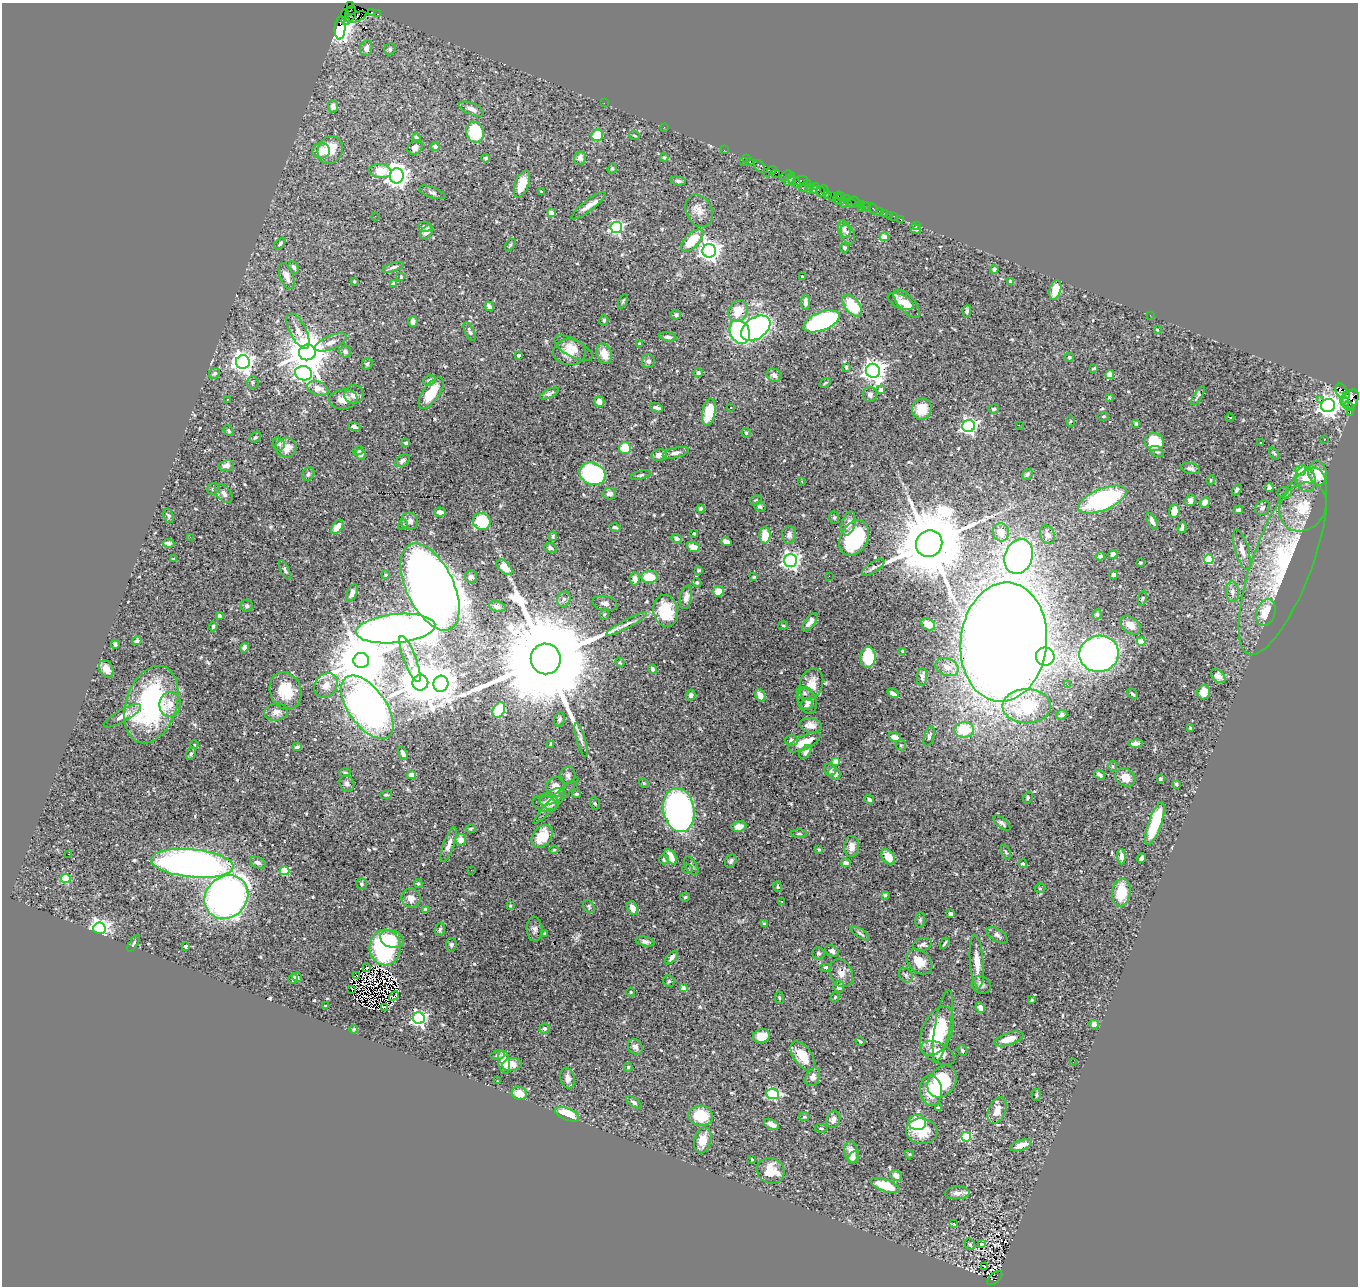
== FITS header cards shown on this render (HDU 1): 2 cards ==
NAXIS1  =                 1356
NAXIS2  =                 1284

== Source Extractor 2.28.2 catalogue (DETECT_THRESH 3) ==
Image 1356 x 1284 px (HDU 1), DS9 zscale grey, 1 PNG px = 1 image px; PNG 1360 x 1288 px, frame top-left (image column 1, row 1284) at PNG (2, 3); each listed source drawn as its Kron ellipse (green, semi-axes under 4 px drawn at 4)
Background 0.88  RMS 0.02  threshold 0.0586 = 3 sigma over >= 5 px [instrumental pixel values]
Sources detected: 560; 7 with non-positive FLUX_AUTO (blend fragments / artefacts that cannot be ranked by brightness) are neither listed nor drawn; of the other 553, the 500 brightest by FLUX_AUTO listed and drawn (53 fainter detections omitted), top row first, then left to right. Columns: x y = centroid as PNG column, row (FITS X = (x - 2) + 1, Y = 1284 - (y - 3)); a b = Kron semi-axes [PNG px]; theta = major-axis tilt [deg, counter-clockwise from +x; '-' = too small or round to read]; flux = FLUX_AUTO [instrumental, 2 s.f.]
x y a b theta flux
351 6 3 2 - 240
372 12 4 3 - 290
345 14 4 3 - 150
351 14 8 5 72 2500
377 14 3 2 - 46
356 17 11 4 18 1200
346 21 4 2 - 2000
340 28 11 5 86 2400
366 48 8 6 79 7.2
390 49 6 5 - 2.4
604 103 2 2 - 21
333 106 6 5 - 6.7
472 109 13 5 -23 8.1
664 127 2 2 - 7.8
475 132 10 8 -70 65
597 135 6 5 - 41
635 136 5 2 - 1.3
417 138 5 3 - 2.1
435 146 4 3 - 4
415 147 8 6 34 7.4
330 150 14 12 63 27
724 150 2 2 - 57
321 151 9 8 - 16
664 157 4 3 - 1.6
485 158 4 4 - 2
580 158 6 6 - 6.2
747 159 3 2 - 110
744 162 2 2 - 21
750 162 3 3 - 170
760 166 7 4 -54 200
612 169 5 4 - 1.8
772 170 5 2 - 78
380 171 11 7 -7 21
767 172 3 2 - 180
775 173 3 2 - 70
397 176 7 7 - 920
786 176 7 4 41 230
789 179 7 4 54 790
678 181 8 4 -11 2.6
794 181 8 3 -46 500
801 181 7 5 8 440
807 183 3 2 - 270
522 184 14 6 69 24
816 186 4 3 - 110
810 187 2 2 - 240
802 188 2 2 - 110
809 190 3 2 - 260
814 190 4 3 - 370
824 190 5 3 - 410
432 192 14 5 -20 4.1
541 192 4 3 - 1.4
820 192 5 3 - 270
828 195 2 2 - 100
832 196 2 2 - 140
842 196 3 2 - 230
837 198 6 3 73 270
846 199 3 2 - 210
855 201 5 3 - 500
838 202 3 2 - 300
851 203 6 3 -27 120
844 204 2 2 - 33
861 204 2 2 - 150
588 206 21 5 38 10
866 206 5 2 - 150
861 208 2 2 - 860
873 209 6 3 -61 100
699 211 17 12 -64 13
880 211 3 3 - 240
551 213 4 4 - 11
884 213 3 2 - 42
889 215 2 2 - 84
375 216 2 2 - 110
894 216 2 2 - 3
900 219 2 2 - 30
917 225 2 2 - 11
425 227 7 5 -3 5.7
616 228 6 5 - 250
844 229 9 6 -76 4.6
916 229 6 4 -36 2.2
427 232 8 5 49 8.1
848 234 11 6 -68 4.8
884 237 4 4 - 27
692 240 14 7 45 34
280 243 7 4 43 2.4
510 245 7 3 54 1.8
844 248 5 4 - 2.6
709 251 7 7 - 910
294 267 6 4 -64 3.5
393 267 11 4 19 3.4
994 269 4 4 - 4.9
287 276 13 6 -69 9.3
401 276 3 3 - 1.3
802 277 3 2 - 1.3
354 281 3 2 - 1.5
1011 281 4 3 - 6.2
394 284 4 3 - 9.7
1055 290 10 5 74 24
623 301 8 3 64 1.8
805 302 8 4 90 5.6
901 302 14 6 -25 12
907 304 17 8 -48 17
489 306 5 4 - 4.3
852 306 12 7 -51 49
738 311 11 9 61 25
967 311 6 4 83 3.2
676 315 5 4 - 2.2
1150 315 2 2 - 3.2
604 320 5 4 - 2.2
821 321 19 9 22 270
413 322 5 4 - 6.4
756 328 16 10 35 340
1157 330 3 3 - 1.3
298 331 19 8 -63 12
470 331 10 4 -64 3
740 332 12 9 -63 190
668 337 8 4 -9 4
331 342 17 6 23 8.6
639 344 4 3 - 1.6
573 348 21 8 -28 14
307 352 8 7 - 4600
345 352 6 5 - 4.5
569 352 16 13 -3 19
604 354 11 7 -73 17
518 355 3 3 - 2.8
1069 357 4 4 - 1.7
648 361 7 6 - 3.6
243 362 7 6 - 950
367 364 6 5 - 2.1
846 367 4 3 - 2.1
1094 368 3 2 - 1.5
873 371 7 7 - 1000
215 373 6 5 - 2.8
304 373 9 7 -10 440
698 373 4 4 - 3.1
774 375 8 6 -32 4.6
1110 375 4 4 - 20
429 380 6 5 - 2.9
252 383 6 6 - 2.3
825 383 6 3 35 1.6
318 388 11 7 -22 13
881 390 4 4 - 6.5
1341 390 7 5 -72 310
431 393 18 8 54 33
549 393 10 4 26 3.4
354 394 10 9 - 7.8
870 394 7 7 - 4.1
1198 396 11 3 59 2.3
1347 396 3 3 - 1500
1109 398 3 3 - 1.7
227 399 3 2 - 1.5
343 399 14 9 5 15
1350 399 10 7 60 3000
1320 400 2 2 - 120
599 401 5 5 - 8.2
1344 401 6 2 -70 170
1328 406 7 6 - 970
1349 406 6 3 -34 330
730 407 3 3 - 3.2
657 408 6 3 -21 4.5
922 409 10 9 - 26
994 409 5 4 - 2.4
709 412 14 6 79 37
1350 412 4 3 - 150
1103 416 6 3 9 1.4
1230 418 4 2 - 2.2
1070 421 6 4 89 1.6
1136 423 4 3 - 2.1
1019 425 2 2 - 5.7
969 426 6 6 - 400
354 427 6 4 -22 3.2
228 431 5 4 - 2.5
746 433 5 4 - 2.3
255 437 6 5 - 2.1
1324 439 3 2 - 1.8
1154 442 10 9 - 44
1261 442 3 3 - 2.4
406 443 3 3 - 2.6
279 444 6 5 - 3.3
286 447 10 10 - 15
625 448 6 6 - 50
358 451 5 4 - 2
1157 451 7 5 -30 2.9
676 453 13 5 14 5.4
1274 453 7 3 -54 1.8
361 454 6 5 - 3.7
659 455 7 5 16 9.1
402 461 8 5 35 3.9
226 466 7 5 7 6.3
1190 468 9 5 -12 4.3
1301 470 5 5 - 140
1318 473 12 9 -77 30
308 474 7 6 - 3.4
592 474 13 11 -24 210
1027 474 6 5 - 2.3
641 475 10 4 16 2.6
1306 479 13 10 -76 17
1211 480 5 4 - 1.4
802 481 4 3 - 1.4
1269 487 4 4 - 6.7
213 489 6 5 - 2.6
1237 490 6 4 59 2.3
224 493 11 6 -49 5.6
609 493 7 6 - 6.6
1284 493 7 5 2 2.9
756 500 6 4 10 2
1102 500 25 10 22 210
1190 500 6 5 - 6
1205 502 5 5 - 10
760 506 6 5 - 3.5
1303 507 26 22 51 42
701 508 4 4 - 2.8
1262 508 8 6 38 4.3
1238 510 5 4 - 3.9
1174 511 7 5 83 15
440 512 6 4 -4 8.2
168 516 7 5 -71 2.4
834 517 6 4 89 1.9
410 521 8 8 - 7.3
482 521 9 8 - 62
1152 521 9 4 -65 6.4
849 523 12 7 75 8.3
403 525 5 4 - 1.9
337 527 8 5 55 15
615 527 5 4 - 2.4
1182 527 6 3 79 2.2
1001 532 9 8 - 15
694 533 4 3 - 1.3
765 535 8 5 89 25
789 535 9 7 88 6
1047 535 9 7 -66 10
553 536 5 3 - 2.1
190 537 2 2 - 9.2
854 538 19 13 62 120
677 539 5 4 - 2.8
726 542 5 4 - 10
168 543 6 4 -8 3.6
929 543 14 13 - 15000
693 547 7 4 -23 12
550 548 6 4 -24 3.5
1242 550 21 6 -74 12
1113 554 4 4 - 9.8
1019 556 18 14 69 540
1100 556 4 4 - 5.3
174 559 4 3 - 2.1
1209 559 4 4 - 80
791 560 6 6 - 610
1283 561 99 29 70 190
1140 563 3 3 - 1.8
504 567 9 5 -44 19
873 568 13 5 33 4.3
285 570 10 4 -65 2.8
698 570 3 3 - 1.6
385 575 3 3 - 1.9
1114 575 4 4 - 3.8
829 576 2 2 - 16
471 577 6 6 - 3.7
650 577 8 6 1 37
754 577 3 3 - 1.5
635 579 6 5 - 6.8
697 583 5 4 - 1.9
430 587 47 23 -64 2600
718 591 6 5 - 13
1232 592 10 6 -84 6.2
352 593 9 5 67 7.8
686 597 12 6 80 8.2
1142 598 7 3 81 1.7
564 599 8 6 64 4.2
605 603 12 7 -12 6.3
247 606 6 6 - 2.3
497 606 8 5 -14 4.2
666 611 16 12 -78 55
1266 613 14 9 71 35
605 614 5 3 - 1.4
1097 615 5 4 - 1.8
219 616 4 3 - 2.3
810 622 11 5 53 7
626 624 23 4 28 7
928 624 8 5 -32 9.1
1130 625 12 8 -38 14
213 626 5 4 - 2.8
783 626 5 3 - 1.3
396 629 40 14 6 1800
137 641 5 4 - 3
1004 642 60 43 84 4000
1141 642 4 4 - 27
115 644 4 3 - 3.2
244 648 5 4 - 4.7
903 652 4 3 - 2.3
1099 654 19 18 - 870
1045 656 9 9 - 280
868 657 10 7 87 58
410 659 24 6 -69 11
546 659 15 15 - 43000
361 660 8 7 - 10000
620 662 5 4 - 1.4
947 667 12 8 -24 9.2
106 669 9 6 -61 9.7
652 669 4 3 - 3.4
1218 676 8 5 -44 6.2
922 677 8 5 83 3.9
420 682 8 8 - 5500
441 684 8 7 - 2100
811 684 16 11 71 21
1067 684 2 2 - 6.7
326 685 13 10 51 16
286 691 19 15 -70 40
1204 692 7 6 - 16
805 693 8 6 -3 5.2
893 693 6 3 -30 6
1132 694 6 3 -43 2
691 695 5 4 - 3.9
760 695 6 5 - 7.3
807 701 13 9 -68 8.1
170 704 12 10 83 14
151 705 40 25 72 210
807 705 6 5 - 3.2
1027 706 24 17 0 96
367 707 36 19 -54 870
499 710 8 5 62 47
276 712 12 8 8 8.7
1061 715 6 4 21 4.1
122 716 21 6 29 9.3
559 719 7 5 76 3.3
811 725 11 7 -10 11
1190 728 4 3 - 1.9
964 730 10 7 4 47
929 736 10 5 73 4
895 737 6 4 -20 12
581 740 17 4 -74 4.9
791 741 6 5 - 3.8
804 742 18 6 26 22
1136 743 7 4 2 4.2
194 744 4 3 - 1.5
551 745 3 3 - 2.1
901 745 6 5 - 1.9
297 747 5 3 - 2.8
805 752 7 5 53 5.6
403 753 7 4 -68 5.9
191 754 7 4 63 2.4
836 761 4 4 - 23
1112 766 5 3 - 1.6
830 770 6 5 - 3
345 773 6 4 -1 1.9
835 773 6 5 - 5.8
411 775 4 4 - 11
568 775 9 7 87 4.4
1100 775 6 3 -39 3.3
1125 777 10 8 -31 14
1160 779 4 3 - 2.1
347 783 8 7 - 4.5
644 783 5 4 - 1.5
1176 784 4 3 - 1.9
555 787 10 9 - 14
576 794 4 4 - 2.2
386 795 6 4 6 1.7
552 797 14 6 28 6.6
1028 798 6 4 70 1.9
869 800 5 4 - 2.7
556 801 32 5 46 7.4
549 802 10 7 -31 6.9
595 803 6 5 - 1.9
545 804 12 8 -16 8.5
679 810 22 15 -79 610
1002 823 10 4 -39 3.7
1155 824 22 6 70 73
739 826 7 5 9 11
471 829 5 4 - 2.2
799 834 8 4 -1 2.4
542 836 13 9 52 32
461 840 6 5 - 11
449 845 18 5 70 8.2
852 846 10 7 87 9.2
819 849 4 3 - 1.3
554 850 4 4 - 1.5
1006 852 8 4 -68 2
68 854 2 2 - 14
671 857 8 5 -60 18
888 857 8 5 -54 20
1121 857 8 4 -85 6.3
1141 858 5 4 - 4.9
664 859 5 5 - 2.5
731 861 7 5 56 3.2
192 863 41 14 -6 730
258 863 8 5 -21 5
846 863 5 4 - 3.5
1023 863 4 3 - 1.6
691 866 10 5 -58 3.9
687 869 5 5 - 2.2
471 870 2 2 - 1.5
284 871 5 4 - 58
66 878 5 4 - 70
362 884 5 5 - 2.2
418 884 4 3 - 1.8
778 887 5 4 - 1.6
1040 888 5 5 - 1.6
1121 892 14 9 82 35
885 895 3 3 - 2.2
226 897 23 20 44 940
685 897 4 4 - 1.7
411 898 10 9 - 8.8
782 901 3 2 - 2.5
510 906 4 3 - 1.4
589 906 7 5 -52 2.2
633 908 7 5 -69 12
426 910 4 4 - 11
950 914 4 3 - 4.6
920 920 7 5 81 2.5
764 924 4 3 - 1.5
99 928 6 5 - 720
440 929 7 5 73 2.5
535 929 12 8 -85 5.2
860 933 11 4 -34 2.8
545 934 3 3 - 1.3
997 935 12 6 -33 4.8
392 939 12 8 -20 24
645 941 9 4 -13 4
134 943 9 3 58 2.2
945 943 6 2 57 1.9
922 944 10 6 16 6
451 945 7 5 83 2.4
186 946 4 3 - 2
385 947 18 15 -88 130
832 951 7 5 -26 5.1
819 953 6 6 - 3.1
672 957 8 4 48 4.5
919 962 15 10 -41 19
977 962 26 7 -85 20
826 967 6 4 0 2.4
367 968 4 2 - 3.8
841 973 14 11 -64 12
906 975 8 6 -53 3.1
356 976 3 2 - 1.6
297 977 5 4 - 2.3
293 978 5 3 - 3.3
669 981 6 5 - 1.9
981 985 10 8 -27 5.8
839 987 6 5 - 5.2
683 988 4 4 - 11
352 989 3 2 - 2.2
631 992 4 4 - 1.4
394 996 5 2 - 2.3
835 997 5 4 - 1.8
779 998 6 3 -82 1.3
1032 1000 4 3 - 1.5
325 1006 3 3 - 1.4
385 1007 4 2 - 1.4
980 1008 5 4 - 7.5
419 1018 6 6 - 370
1094 1024 4 4 - 8.6
943 1026 36 7 80 33
353 1029 4 3 - 1.6
544 1029 5 5 - 3.4
937 1031 26 14 66 75
761 1036 8 6 13 17
1009 1039 15 6 17 16
860 1041 4 2 - 1.7
635 1047 8 7 - 5.2
962 1050 5 4 - 2.4
938 1053 18 10 -28 19
498 1055 7 4 7 2.2
803 1056 16 9 -55 24
504 1062 12 6 -81 15
1073 1062 2 2 - 15
512 1065 10 6 8 8.5
628 1067 4 4 - 2
813 1077 10 7 66 6.3
568 1078 10 7 -80 7.7
497 1081 3 2 - 4.6
942 1082 17 13 56 77
931 1090 15 11 -84 26
519 1093 8 6 -25 15
772 1094 6 5 - 160
1036 1095 6 4 -88 2.1
634 1102 9 4 -34 2.9
938 1108 4 3 - 2.3
997 1110 14 8 67 13
567 1114 13 6 -21 38
701 1116 12 10 -4 37
804 1117 5 4 - 1.7
833 1120 8 6 68 8.1
917 1122 9 7 -2 100
771 1124 8 4 -23 8
821 1128 6 3 -7 1.8
922 1131 16 12 -6 26
966 1137 5 4 - 80
703 1140 13 8 76 17
1021 1145 11 5 20 12
851 1152 10 7 -80 12
909 1154 4 3 - 1.5
853 1157 7 5 62 5.7
752 1160 3 3 - 1.5
771 1171 14 12 -25 31
896 1175 6 5 - 8.7
885 1185 15 6 -20 35
957 1193 12 6 2 6.9
953 1223 3 3 - 16
970 1244 6 5 - 2.2
982 1244 4 2 - 1.3
984 1267 3 2 - 3.3
995 1278 9 5 43 790
At the frame edge (FLAGS 8, measured only in part): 1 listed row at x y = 351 6
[53 fainter detections neither listed nor drawn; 7 non-positive-flux detections neither listed nor drawn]